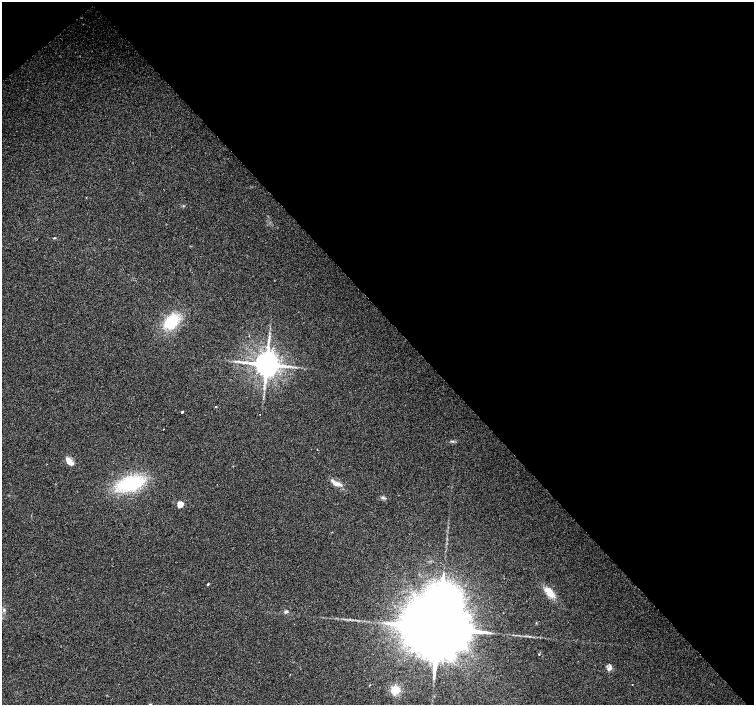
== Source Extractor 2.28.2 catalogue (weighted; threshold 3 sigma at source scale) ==
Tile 3 of 4 x 4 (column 3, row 1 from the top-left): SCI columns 3009-4511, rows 4428-5833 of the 6013 x 5980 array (HDU 1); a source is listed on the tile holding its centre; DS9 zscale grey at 2 x 2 block average (1 PNG px = mean of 2 x 2 image px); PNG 756 x 707 px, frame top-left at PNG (2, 2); no overlay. Shown black and unused: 45% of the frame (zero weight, under 2 of 3 exposures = <1% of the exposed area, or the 3 px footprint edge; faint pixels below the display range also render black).
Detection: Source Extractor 2.28.2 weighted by HDU 2 'WHT'; one run over the whole footprint, this tile lists its part. Background 0.0373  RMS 0.0076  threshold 0.0343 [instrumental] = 3 sigma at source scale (4.5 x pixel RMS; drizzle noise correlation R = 1.50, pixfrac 1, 0.0396/0.0396 arcsec/px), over >= 5 px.
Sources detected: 22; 1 cosmic-ray / hot-pixel residue — not listed; the other 21 listed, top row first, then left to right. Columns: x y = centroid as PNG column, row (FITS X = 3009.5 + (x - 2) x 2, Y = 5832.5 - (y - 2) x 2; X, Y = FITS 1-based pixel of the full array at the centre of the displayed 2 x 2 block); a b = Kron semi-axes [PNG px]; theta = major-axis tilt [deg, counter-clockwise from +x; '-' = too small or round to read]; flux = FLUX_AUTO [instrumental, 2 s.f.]
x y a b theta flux
54 238 3 2 - 1.3
171 321 17 11 47 64
269 341 4 2 - 2.3
266 364 6 6 - 3000
216 407 3 2 - 1.1
182 412 2 2 - 3.1
69 461 12 6 -49 11
336 483 12 5 -16 11
130 484 17 9 11 160
383 498 6 3 -32 3.1
180 504 3 3 - 41
208 584 2 2 - 1.9
550 593 13 6 -48 22
4 610 5 3 - 2.5
286 612 5 3 - 2.9
438 627 22 14 45 35000
539 654 2 2 - 0.89
609 668 7 4 33 5.5
632 685 2 2 - 1.7
395 690 3 3 - 180
150 704 3 3 - 2
Isophote crosses this tile's border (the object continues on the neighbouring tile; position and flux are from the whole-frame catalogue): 1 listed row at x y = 150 704
Diffuse or blended objects may show on this block-average render without a row.